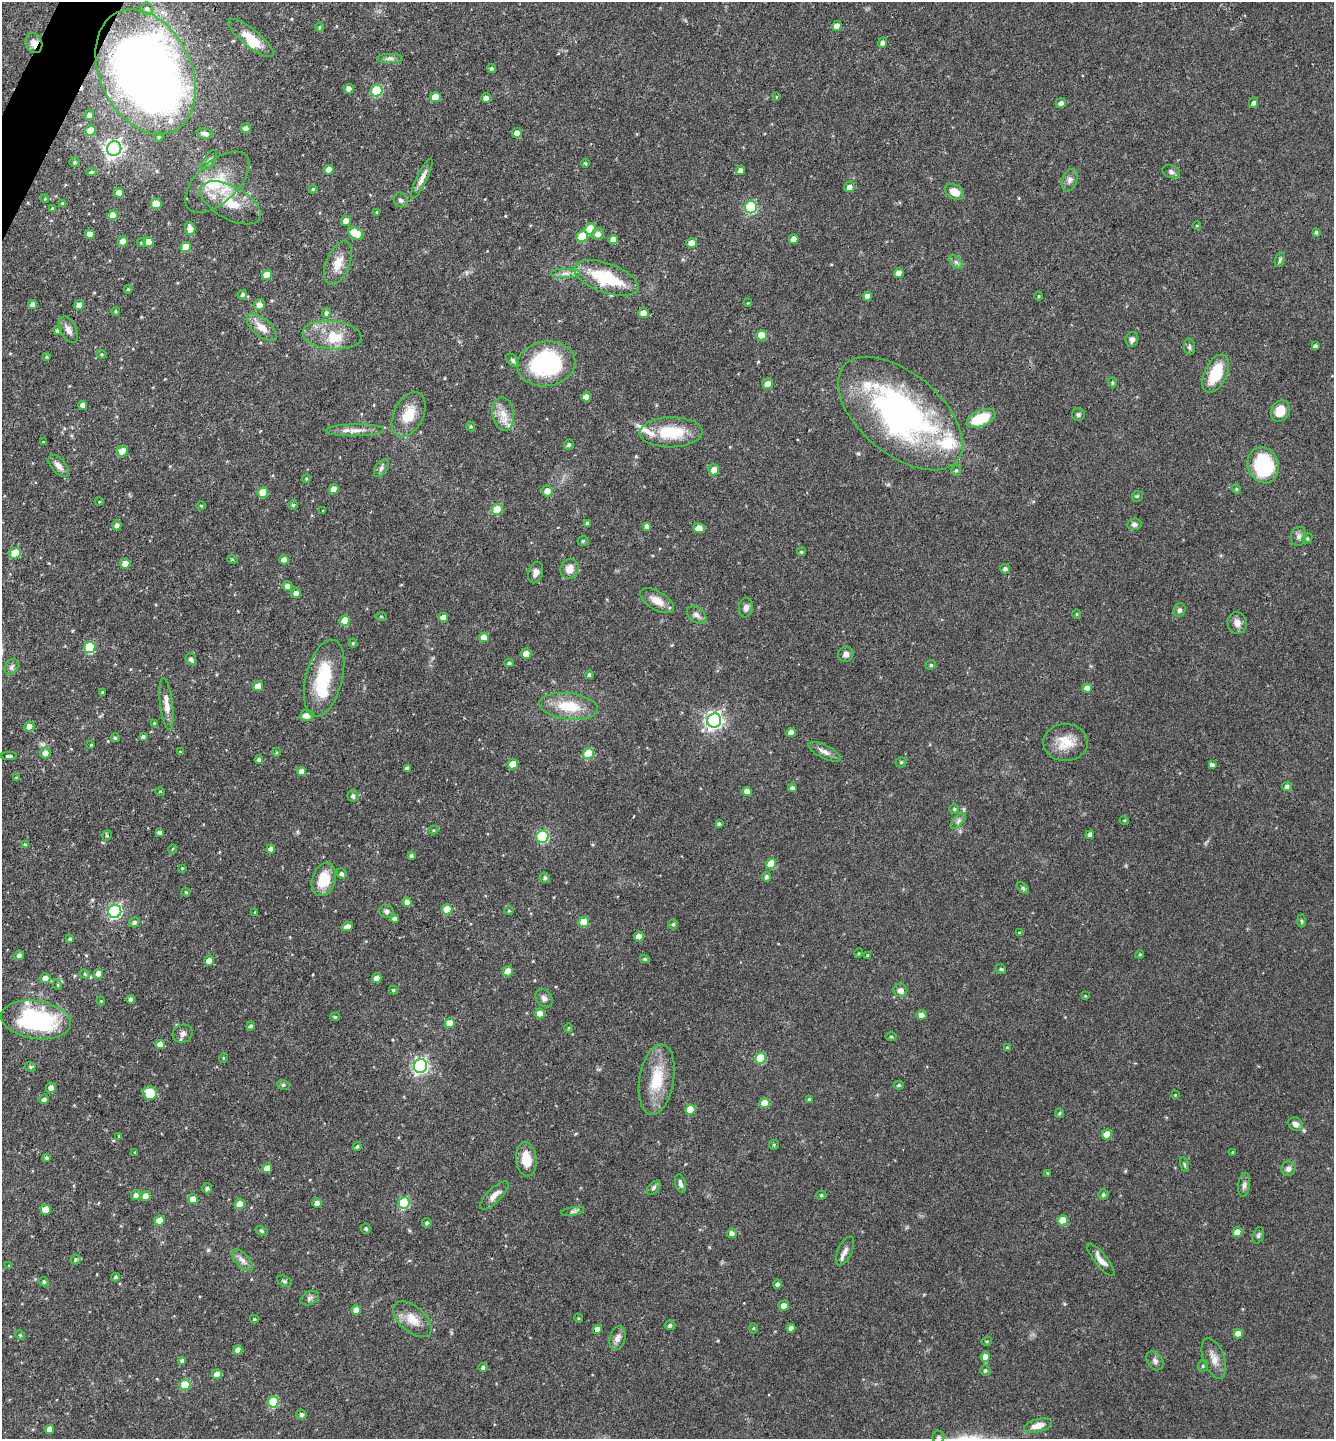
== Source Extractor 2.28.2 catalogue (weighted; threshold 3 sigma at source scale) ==
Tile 11 of 4 x 4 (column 3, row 3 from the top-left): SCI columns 2811-4142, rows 1438-2874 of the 5756 x 5747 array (HDU 1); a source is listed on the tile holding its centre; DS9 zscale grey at full resolution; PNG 1336 x 1441 px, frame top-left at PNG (2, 2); each listed source drawn as its Kron ellipse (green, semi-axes under 4 px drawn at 4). Shown black and unused: <1% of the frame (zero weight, under 3 of 4 exposures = <1% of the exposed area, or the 3 px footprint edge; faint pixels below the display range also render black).
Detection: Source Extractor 2.28.2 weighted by HDU 2 'WHT'; one run over the whole footprint, this tile lists its part. Background 0.0897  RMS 0.0041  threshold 0.0183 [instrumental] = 3 sigma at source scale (4.5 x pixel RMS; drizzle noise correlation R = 1.50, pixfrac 1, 0.05/0.05 arcsec/px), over >= 5 px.
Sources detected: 360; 10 inside a brighter listed object's ellipse — not listed separately; the other 350 listed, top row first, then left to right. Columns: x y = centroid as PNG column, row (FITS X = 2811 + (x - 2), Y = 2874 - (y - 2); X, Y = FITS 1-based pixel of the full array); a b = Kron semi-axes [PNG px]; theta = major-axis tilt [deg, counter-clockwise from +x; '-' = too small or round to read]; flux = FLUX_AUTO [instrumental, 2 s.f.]
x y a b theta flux
147 9 6 6 - 1.2
837 26 5 4 - 2.5
320 27 4 4 - 0.48
251 38 28 9 -38 6.6
34 43 10 8 -71 1.9
882 43 5 4 - 1.3
390 58 13 4 0 1.3
491 68 4 4 - 0.69
146 72 66 45 -64 380
349 89 5 4 - 1.9
377 91 6 5 - 26
435 97 5 5 - 6.1
776 97 4 2 - 0.34
486 98 5 4 - 2
1061 103 5 5 - 1.3
1254 103 5 4 - 1.2
89 115 5 4 - 1.4
246 128 5 5 - 1.5
90 131 5 5 - 6.7
517 133 5 5 - 2.6
205 134 8 5 -13 1.5
159 137 5 4 - 0.55
114 149 7 7 - 170
209 160 11 5 56 1.3
75 162 5 4 - 0.63
585 163 4 3 - 0.6
329 170 5 4 - 4
740 170 5 4 - 2
91 172 5 4 - 0.81
1171 172 9 6 -20 1.4
422 178 22 5 65 2.6
1070 180 12 7 70 1.8
217 182 39 20 43 19
849 187 5 5 - 2.1
313 189 4 4 - 0.51
954 192 10 7 -30 4.3
119 193 5 5 - 3.2
45 199 4 3 - 0.37
400 200 7 6 - 1.1
231 203 33 16 -29 14
63 204 4 4 - 0.66
156 204 5 5 - 11
751 207 6 6 - 39
52 208 4 3 - 0.6
377 212 4 2 - 0.26
113 215 5 5 - 5.2
346 221 5 4 - 3.5
1197 226 4 3 - 0.3
190 229 7 5 -79 2.9
590 229 6 5 - 12
1316 232 4 3 - 0.69
356 233 8 5 -26 11
90 234 5 4 - 3.4
598 234 6 5 - 2.2
582 237 6 5 - 13
793 239 5 4 - 3.5
613 240 5 4 - 3.6
123 241 5 5 - 4.2
142 242 4 4 - 0.58
148 242 5 5 - 4.9
692 243 5 5 - 5.6
186 247 5 5 - 6.7
1280 260 8 4 71 0.7
956 262 8 5 -45 1
338 263 23 12 68 5.9
565 273 15 5 0 2.1
899 273 5 4 - 2.7
267 275 5 5 - 7.5
606 278 34 14 -19 25
128 289 4 4 - 0.49
242 295 5 4 - 0.79
867 296 4 4 - 2.7
1038 296 4 3 - 0.37
748 303 4 3 - 0.33
32 304 5 4 - 1.8
79 305 5 5 - 2.3
259 305 5 5 - 2.8
116 311 4 3 - 0.48
326 313 5 4 - 0.78
643 313 5 5 - 5
262 327 18 9 -41 4.7
57 330 4 4 - 0.71
68 330 14 8 -63 2.3
332 335 29 14 -6 9.8
761 335 5 5 - 10
1132 339 7 6 - 1.6
1315 346 4 3 - 1
1190 347 8 5 -83 0.94
102 354 5 4 - 0.5
47 357 4 3 - 0.49
513 360 8 5 -45 0.85
546 364 29 22 9 44
1216 374 20 11 65 14
1112 383 5 4 - 0.58
768 384 5 5 - 4
586 397 5 4 - 3.1
83 405 4 4 - 2.1
1280 411 11 9 58 6.4
409 414 24 14 63 8.9
503 414 17 11 -79 4.9
900 414 74 40 -40 120
1078 415 6 6 - 0.76
981 418 15 7 24 15
471 426 5 4 - 0.51
355 430 29 6 1 3.7
671 432 32 15 1 16
43 442 3 3 - 0.31
569 445 5 5 - 0.94
122 451 6 5 - 5.2
1263 465 18 15 -69 31
59 466 13 7 -49 2.2
381 468 10 6 55 1.4
714 470 6 5 - 3.2
956 470 5 5 - 0.57
306 479 4 3 - 0.38
334 489 5 4 - 3.3
1236 489 4 4 - 0.5
547 491 5 5 - 3.1
263 493 5 5 - 11
1137 496 6 5 - 0.54
99 502 4 3 - 0.32
293 505 5 5 - 0.68
201 506 4 4 - 0.43
497 510 5 5 - 13
323 511 3 2 - 0.33
587 523 4 4 - 0.74
1134 524 7 5 5 1.1
117 525 5 4 - 1.6
647 526 4 4 - 1.4
699 528 6 5 - 4.9
1299 536 10 7 80 1.6
1307 538 5 4 - 0.6
583 541 5 5 - 0.55
801 552 4 4 - 0.65
15 553 5 5 - 9.3
232 559 5 3 - 0.33
284 560 5 4 - 3
125 564 5 5 - 4.2
570 569 10 9 - 3.9
1005 569 5 4 - 1.2
536 572 11 7 73 1.9
287 586 5 4 - 1.8
296 593 5 4 - 1.7
657 601 19 9 -31 4.6
746 608 9 7 83 1.8
1180 610 7 6 - 1.3
1076 614 5 3 - 0.38
697 615 11 7 -37 1.7
381 616 5 3 - 0.41
443 617 5 4 - 3.8
345 621 5 5 - 9.7
1237 623 11 9 -73 2.7
484 637 5 4 - 4.2
353 643 4 4 - 0.48
90 647 5 5 - 26
526 654 5 5 - 3.7
846 654 8 7 - 1.6
191 659 6 5 - 1.2
509 663 4 4 - 0.7
931 665 5 4 - 0.7
11 667 8 6 61 1.1
589 675 4 4 - 0.74
324 678 39 18 76 23
258 686 5 5 - 5.1
1087 688 5 4 - 3.3
102 692 4 3 - 0.36
167 704 26 6 -83 3.7
569 706 29 13 -7 13
307 715 7 5 7 2.8
714 721 7 7 - 150
154 723 3 3 - 0.28
29 726 5 5 - 3.5
791 733 4 4 - 3.4
143 737 4 4 - 1
115 738 5 4 - 0.65
1065 742 22 18 1 8.4
91 745 4 4 - 0.35
180 752 4 3 - 0.39
276 752 4 3 - 0.39
824 752 17 6 -27 2.3
45 753 5 5 - 2.7
588 753 5 5 - 14
9 756 8 3 0 1.1
259 760 4 4 - 1.1
901 762 5 5 - 0.55
513 764 5 5 - 7
1212 765 4 4 - 1.4
407 768 4 4 - 1.5
302 772 4 4 - 4.2
16 778 4 3 - 0.39
1287 786 5 4 - 1.1
792 788 4 4 - 1.1
160 791 5 3 - 0.35
747 791 5 4 - 3.9
353 796 6 5 - 1.2
954 809 5 4 - 0.53
1124 820 5 3 - 0.41
958 821 10 5 46 1.2
719 824 4 3 - 0.68
433 830 5 4 - 0.49
159 832 4 4 - 1
1090 835 4 4 - 1.2
107 836 5 4 - 0.64
542 837 6 6 - 34
25 845 4 3 - 0.5
172 849 4 3 - 0.37
271 849 4 4 - 1.8
411 856 4 3 - 0.95
771 864 5 5 - 10
182 868 4 3 - 0.32
341 874 5 5 - 1
766 877 5 4 - 0.96
545 878 5 5 - 0.91
324 880 17 11 70 9.5
1023 888 7 4 -46 0.67
186 892 4 4 - 0.5
407 902 4 4 - 1.9
447 909 5 5 - 10
115 911 7 6 - 74
387 911 7 6 - 1.1
509 911 5 3 - 0.38
255 912 4 3 - 0.41
395 919 4 4 - 1.4
1302 921 6 4 -88 0.58
134 922 5 5 - 1
584 922 5 5 - 7.9
673 924 5 4 - 0.65
347 927 6 4 17 2.7
1019 933 4 3 - 0.36
639 937 5 4 - 4.6
70 939 4 3 - 0.63
859 953 5 3 - 0.38
1140 954 4 3 - 0.43
19 955 5 4 - 1.6
867 955 4 3 - 0.4
645 959 5 4 - 0.63
209 961 5 5 - 3.3
1001 969 6 4 -42 0.5
508 971 5 5 - 7
85 974 5 4 - 0.6
98 974 5 4 - 5
45 978 5 5 - 3.5
377 978 5 4 - 3.2
58 985 5 3 - 0.39
393 990 4 4 - 0.57
900 990 7 6 - 2
1085 996 4 3 - 0.31
544 998 10 7 -49 1.5
131 999 4 4 - 1.3
101 1001 4 3 - 0.41
540 1013 5 5 - 3.4
922 1015 5 4 - 2.3
335 1017 5 4 - 0.55
36 1020 35 19 -8 50
450 1023 5 5 - 7
251 1026 4 4 - 0.96
569 1028 5 3 - 0.4
183 1034 10 9 - 1.8
891 1037 6 4 -1 0.39
160 1044 5 4 - 3.8
1007 1047 3 2 - 0.42
223 1058 5 3 - 0.32
761 1058 5 5 - 17
420 1066 7 6 - 110
30 1067 6 4 -21 0.67
657 1080 36 17 80 14
283 1085 6 5 - 0.7
899 1085 5 4 - 0.71
51 1088 5 5 - 2.1
150 1093 7 6 - 8.9
1175 1095 3 3 - 0.31
44 1099 5 5 - 1.5
809 1099 4 3 - 0.39
765 1103 5 5 - 8
690 1109 5 5 - 9.2
1059 1113 5 4 - 0.51
1296 1124 8 6 -31 1.9
1107 1134 5 5 - 7.9
119 1136 3 3 - 0.53
774 1145 5 4 - 0.49
357 1146 4 3 - 0.68
135 1152 4 3 - 0.3
1233 1152 4 2 - 0.3
46 1158 4 4 - 0.78
526 1159 17 10 -83 7.3
1184 1165 8 3 -71 0.55
267 1168 5 4 - 4.2
1289 1169 7 7 - 1.7
1047 1173 4 3 - 0.42
680 1184 10 5 -76 1.2
1244 1185 12 6 83 1.5
207 1188 5 5 - 1.1
654 1188 8 5 46 0.92
1103 1194 5 5 - 0.67
136 1195 5 5 - 1.6
494 1195 19 7 44 3.5
821 1195 5 4 - 0.59
146 1196 5 4 - 3.8
193 1199 5 5 - 3.5
317 1203 5 4 - 2.1
404 1203 6 5 - 29
240 1204 5 5 - 4.4
46 1210 5 5 - 6.5
573 1211 11 4 9 1
1063 1220 5 5 - 8.8
159 1221 5 5 - 6.5
427 1223 5 4 - 0.75
366 1228 5 5 - 0.7
261 1231 6 4 -27 0.64
1237 1232 5 5 - 6
732 1233 5 4 - 1.7
1258 1235 8 5 71 0.82
845 1251 15 7 65 2.3
75 1259 5 5 - 0.62
242 1260 13 6 -45 2.1
1101 1260 20 6 -51 3.3
9 1265 4 3 - 0.31
116 1277 4 4 - 0.78
284 1281 7 5 -27 0.69
44 1282 5 4 - 0.75
777 1284 4 4 - 1
310 1298 10 6 26 1.3
784 1305 5 5 - 3.1
356 1310 4 4 - 3.6
578 1318 4 3 - 0.34
254 1319 4 3 - 0.52
412 1319 23 12 -41 6.4
670 1325 5 5 - 0.96
753 1328 5 3 - 0.44
791 1328 4 4 - 2.4
597 1330 4 4 - 3.5
1238 1334 5 4 - 4.1
20 1335 5 4 - 0.54
618 1338 12 7 75 2.1
987 1341 5 3 - 0.43
238 1350 5 4 - 2.5
985 1357 5 5 - 3.2
1214 1358 21 10 -70 4.1
182 1360 4 4 - 0.74
1155 1361 10 7 -53 1.5
1203 1366 6 5 - 0.66
483 1367 4 4 - 1.1
985 1370 5 5 - 0.74
217 1374 5 4 - 4.1
185 1385 5 5 - 14
273 1402 5 5 - 23
301 1415 5 5 - 0.93
1038 1426 14 6 13 3.7
49 1429 4 4 - 3.2
938 1437 6 6 - 1
Overlapping masked pixels (flux is a lower limit): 3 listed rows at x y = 34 43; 146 72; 597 1330
Isophote crosses this tile's border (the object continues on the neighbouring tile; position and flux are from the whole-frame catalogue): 2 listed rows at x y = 146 72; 938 1437